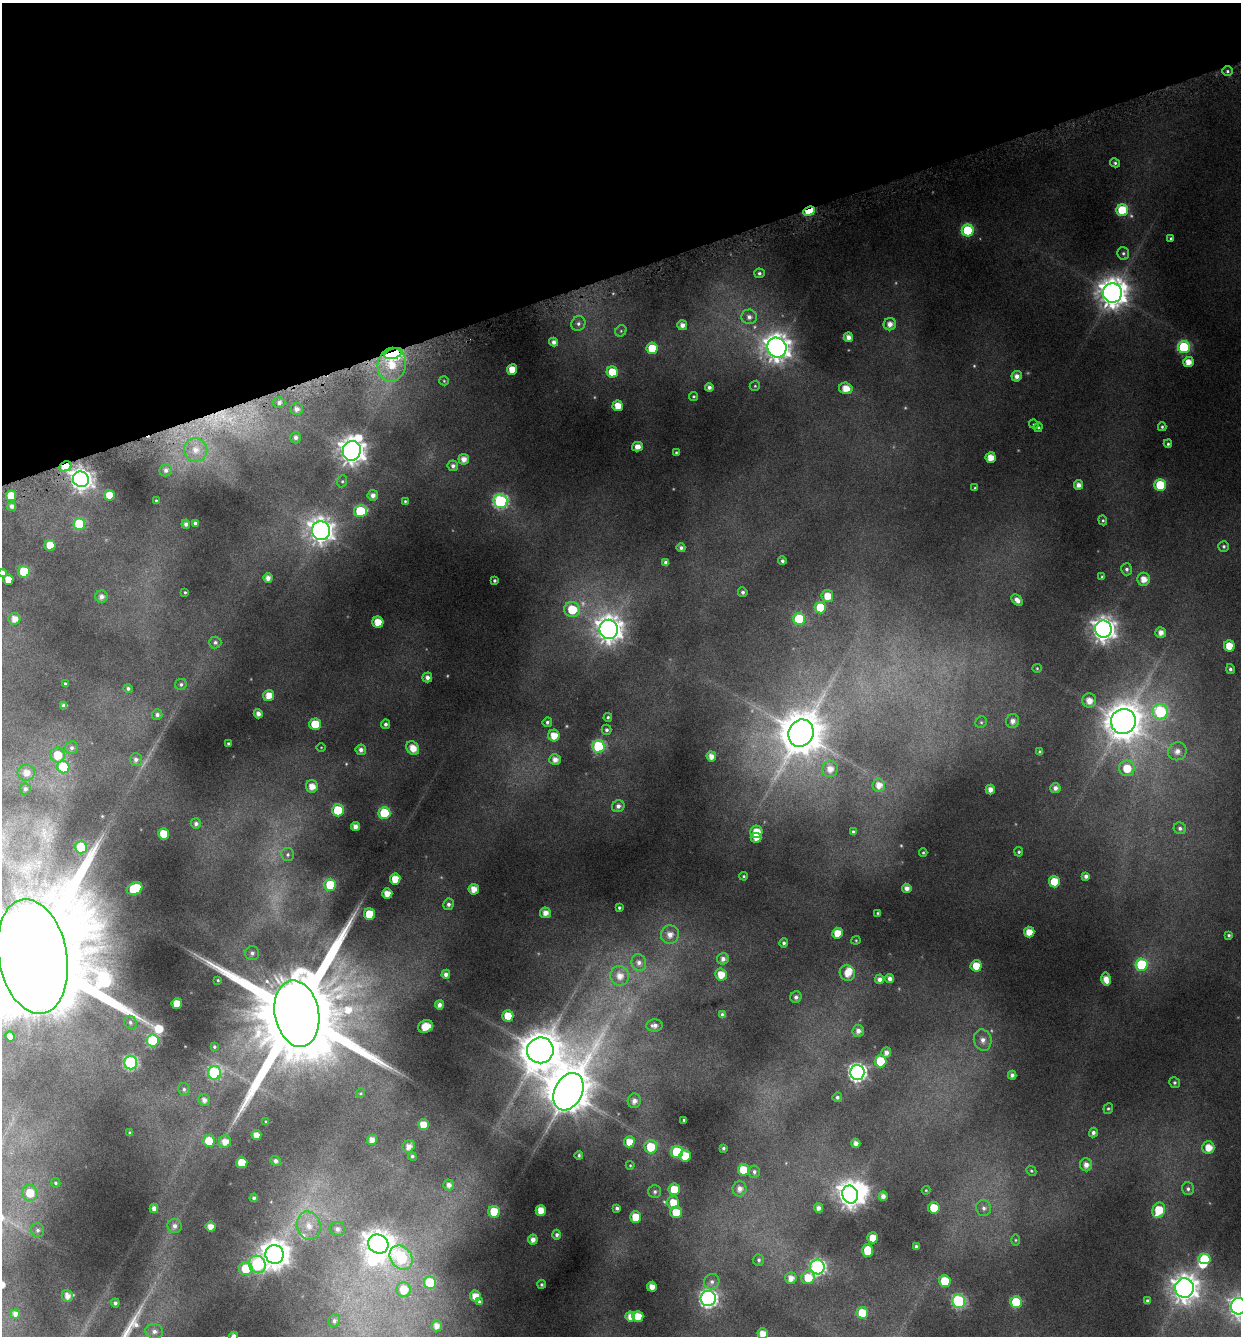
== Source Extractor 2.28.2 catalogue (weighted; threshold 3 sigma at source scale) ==
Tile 3 of 4 x 4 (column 3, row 1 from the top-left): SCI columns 2605-3843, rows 4004-5337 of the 5150 x 5376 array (HDU 1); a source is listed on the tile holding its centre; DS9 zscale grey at full resolution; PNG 1243 x 1338 px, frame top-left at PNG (2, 3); each listed source drawn as its Kron ellipse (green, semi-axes under 4 px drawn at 4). Shown black and unused: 20% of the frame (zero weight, under 4 of 8 exposures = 2% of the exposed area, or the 3 px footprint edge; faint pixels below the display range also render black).
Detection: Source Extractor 2.28.2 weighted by HDU 2 'WHT'; one run over the whole footprint, this tile lists its part. Background 0.0967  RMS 0.01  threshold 0.0408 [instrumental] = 3 sigma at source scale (4.09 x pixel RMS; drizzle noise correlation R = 1.36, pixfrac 0.8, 0.0396/0.0396 arcsec/px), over >= 5 px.
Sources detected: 320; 8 too faint to see at this stretch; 3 inside a brighter object's white glare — neither listed nor drawn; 2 inside a brighter listed object's ellipse — not listed separately; the other 307 listed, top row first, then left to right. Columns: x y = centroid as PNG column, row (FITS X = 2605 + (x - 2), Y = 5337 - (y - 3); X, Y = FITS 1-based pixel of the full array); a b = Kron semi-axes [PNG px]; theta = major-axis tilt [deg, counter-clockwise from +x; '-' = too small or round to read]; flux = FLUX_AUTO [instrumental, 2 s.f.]
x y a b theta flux
1227 71 5 5 - 1.9
1115 163 5 4 - 1.7
1122 210 6 6 - 51
809 211 6 4 22 54
968 230 6 6 - 60
1171 238 3 3 - 1.2
1123 253 6 6 - 2
759 273 5 4 - 2.1
1112 293 9 9 - 1400
749 317 8 7 - 4.4
578 323 7 7 - 3.3
890 324 6 6 - 6.7
682 325 5 5 - 6
621 331 6 5 - 1.5
848 337 5 4 - 6.3
554 342 4 4 - 4
1184 347 6 6 - 89
652 348 6 5 - 26
777 348 10 9 - 1100
394 354 9 5 19 170
1188 362 5 5 - 10
392 365 17 14 79 130
512 369 5 5 - 14
612 372 5 5 - 24
1017 376 5 5 - 5.5
444 381 5 4 - 0.97
755 386 5 4 - 1.2
709 387 4 4 - 3.4
846 388 7 5 -15 13
694 396 4 4 - 1.2
279 402 6 5 - 3.3
618 406 5 5 - 15
297 409 6 6 - 4.7
1034 424 5 4 - 1.1
1038 427 5 4 - 1.3
1162 427 4 3 - 1.4
296 438 6 5 - 3.4
1168 444 4 3 - 1.5
637 447 5 5 - 7
196 450 12 11 - 11
352 451 10 9 - 1000
676 452 4 4 - 1
991 457 5 5 - 12
464 459 5 5 - 7
65 466 7 4 24 15
453 466 5 5 - 3.4
166 470 6 6 - 3.5
81 479 8 7 - 570
342 481 6 5 - 1.5
1078 485 5 4 - 5.5
1160 485 6 6 - 42
975 488 3 3 - 1.1
109 495 5 5 - 13
373 495 5 5 - 5.1
11 496 5 5 - 17
156 500 3 3 - 0.68
405 501 4 4 - 1.1
500 501 7 7 - 160
12 506 4 4 - 3.6
360 511 7 6 - 52
1103 520 5 4 - 1.3
195 523 4 4 - 2.4
79 524 6 6 - 68
186 524 4 4 - 3.9
321 531 9 9 - 810
50 545 5 5 - 18
1224 546 5 5 - 2.1
681 548 4 4 - 2.7
782 561 4 4 - 2.4
666 562 4 4 - 2.7
1127 569 6 5 - 2.6
24 572 6 6 - 47
2 573 4 4 - 4.5
1102 577 4 4 - 1.3
268 578 5 4 - 5.5
8 579 5 5 - 11
1144 579 6 6 - 10
495 581 3 3 - 1.6
185 592 3 2 - 0.91
743 592 5 4 - 2.5
827 596 6 6 - 13
101 597 6 6 - 5
1017 600 6 4 -42 5.7
820 607 6 5 - 27
572 609 8 7 - 27
14 619 6 6 - 8
799 619 6 6 - 52
378 622 5 5 - 16
609 629 9 9 - 960
1103 629 8 8 - 760
1161 633 5 5 - 6.5
215 642 6 6 - 2.2
1229 646 5 5 - 16
1037 668 4 4 - 1
1230 669 5 4 - 2.3
427 677 5 5 - 4.5
65 684 4 4 - 1.3
181 684 6 5 - 2
128 688 5 4 - 2.2
269 696 6 5 - 11
1089 700 7 7 - 8.7
64 706 4 4 - 3.6
1160 712 7 7 - 95
258 714 5 4 - 4.6
157 715 5 5 - 3.1
608 717 4 4 - 1.4
1013 721 7 6 - 5.4
1123 721 13 12 - 2100
547 722 5 4 - 2.1
981 722 6 5 - 1.6
315 724 6 5 - 26
386 724 5 4 - 2.7
606 730 5 5 - 2.2
801 733 14 12 63 3000
554 735 6 5 - 12
228 743 3 3 - 1.1
321 747 5 3 - 0.71
599 747 6 6 - 96
72 748 6 6 - 2.7
413 748 7 6 - 12
361 750 5 5 - 4.3
1177 751 9 9 - 7.2
1040 752 4 3 - 1.9
58 755 7 7 - 18
711 756 5 4 - 7.4
136 759 6 6 - 3.3
555 759 6 5 - 6.4
63 767 6 6 - 47
1127 768 8 7 - 20
830 769 8 8 - 7.8
26 773 8 8 - 8.2
879 785 6 6 - 8
312 786 6 6 - 11
1055 788 5 5 - 4.3
25 789 5 5 - 2.7
990 790 5 4 - 6.8
618 806 6 6 - 3.9
338 810 6 6 - 50
384 813 6 6 - 56
196 824 5 5 - 3
355 826 4 4 - 6.4
1180 828 6 6 - 2.9
756 832 6 6 - 16
853 832 4 4 - 1.7
163 834 5 5 - 20
756 838 5 5 - 7.4
81 847 6 6 - 56
1019 852 5 4 - 1.6
923 853 4 3 - 1.1
288 854 6 6 - 2.3
744 876 4 3 - 1.1
1086 876 4 4 - 3.3
395 879 5 5 - 16
1054 882 5 5 - 24
330 885 6 6 - 26
907 888 4 4 - 6
135 889 8 6 25 56
474 889 5 5 - 10
387 893 5 5 - 9.9
449 904 6 5 - 3.1
619 908 3 3 - 1.6
545 913 5 5 - 8
877 913 4 3 - 1
370 914 6 5 - 30
1029 932 5 5 - 12
837 933 5 5 - 15
670 935 9 9 - 8.3
1229 935 3 3 - 1.4
856 940 4 4 - 0.93
784 943 5 4 - 2.4
252 953 7 7 - 2.8
33 956 58 34 -80 53000
723 959 6 5 - 4.7
639 963 8 7 - 4.6
1141 965 6 6 - 60
976 966 5 5 - 19
847 973 8 7 - 11
446 974 5 4 - 4
721 974 6 6 - 14
620 976 10 9 - 9.9
880 979 5 4 - 4.8
890 979 5 4 - 4.7
1106 979 6 5 - 9.4
218 980 3 2 - 0.83
796 997 6 5 - 3.2
177 1003 5 5 - 15
439 1005 4 4 - 5
297 1014 33 22 -79 28000
722 1015 4 4 - 2.5
508 1016 5 5 - 19
130 1022 7 6 - 2.6
654 1025 8 6 4 4.3
425 1026 8 6 31 17
858 1031 6 6 - 5.1
10 1036 5 5 - 8.6
153 1040 6 6 - 91
983 1040 11 8 -73 7.1
214 1047 4 4 - 1.2
540 1050 13 13 - 3000
886 1053 5 5 - 5.3
881 1061 6 6 - 41
131 1062 7 6 - 150
857 1072 7 7 - 350
214 1073 7 6 - 120
1012 1075 4 4 - 3.8
1175 1083 5 5 - 1.9
184 1089 6 5 - 2
568 1092 20 13 64 3400
361 1093 5 3 - 0.91
837 1097 5 4 - 2
204 1100 6 5 - 4.6
634 1101 7 6 - 5.6
1108 1108 5 5 - 1.4
684 1120 3 3 - 1.3
266 1122 4 3 - 0.87
423 1125 5 5 - 13
1093 1132 5 4 - 3.2
130 1133 3 2 - 0.92
256 1135 5 5 - 8.9
372 1140 5 5 - 7.4
209 1141 6 6 - 27
225 1142 6 6 - 8.1
629 1142 5 5 - 12
856 1143 4 4 - 5.5
409 1146 6 6 - 6.7
651 1147 6 6 - 25
1208 1147 6 6 - 13
723 1148 3 3 - 1.6
677 1152 6 6 - 53
579 1155 4 3 - 1.3
412 1156 4 4 - 1.6
685 1156 5 5 - 26
276 1161 5 5 - 3.1
242 1163 5 5 - 25
630 1165 4 4 - 0.88
1086 1165 6 6 - 6.4
743 1170 5 5 - 23
1031 1171 5 4 - 1.2
754 1172 6 5 - 2.4
56 1183 5 4 - 1.5
449 1185 5 5 - 4.4
674 1189 6 5 - 23
740 1189 7 7 - 5.6
1188 1189 6 6 - 2.6
926 1190 4 4 - 0.84
655 1192 6 6 - 2.2
30 1193 8 7 - 21
850 1194 9 7 -70 890
883 1196 4 4 - 5.3
254 1198 4 4 - 2.1
673 1202 6 6 - 18
154 1208 4 4 - 4.3
617 1208 4 3 - 2.4
818 1208 4 4 - 4.8
934 1208 5 5 - 25
984 1208 8 7 - 3.8
541 1210 5 5 - 12
1159 1210 8 6 68 26
494 1212 6 5 - 28
676 1212 6 5 - 23
636 1217 6 5 - 17
174 1226 7 7 - 4.1
309 1226 14 11 -75 15
211 1227 5 5 - 9.2
337 1229 8 7 - 4.5
38 1230 7 6 - 2.8
557 1235 5 4 - 2.4
873 1238 5 5 - 17
533 1240 5 5 - 6.1
1015 1240 6 4 90 1.3
378 1244 10 9 - 1100
916 1246 3 3 - 1.7
868 1250 6 5 - 23
275 1254 9 9 - 1300
401 1258 13 10 -50 76
1204 1259 6 5 - 27
759 1260 6 5 - 2
257 1264 9 8 - 89
817 1267 7 7 - 200
246 1269 7 6 - 29
791 1278 6 5 - 7.5
808 1278 7 6 - 19
945 1281 6 6 - 27
712 1282 8 7 - 3.5
430 1283 6 6 - 54
542 1284 4 4 - 1.6
652 1287 5 5 - 9.3
1184 1288 9 9 - 1000
404 1290 7 7 - 24
67 1296 6 5 - 5.9
475 1296 5 5 - 11
708 1298 7 7 - 320
959 1301 7 6 - 140
1147 1301 4 4 - 1.7
479 1302 4 4 - 1.8
1016 1302 6 6 - 45
115 1303 4 4 - 2.4
1239 1306 8 8 - 510
862 1313 6 6 - 27
15 1314 4 4 - 4.7
630 1316 5 5 - 8.5
638 1316 5 5 - 14
334 1321 7 5 66 2.5
437 1326 5 5 - 6.3
154 1331 9 7 -10 4.9
763 1334 5 5 - 12
234 1336 4 4 - 4.2
Overlapping masked pixels (flux is a lower limit): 3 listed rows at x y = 809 211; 394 354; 65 466
Isophote crosses this tile's border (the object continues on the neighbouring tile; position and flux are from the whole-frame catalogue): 5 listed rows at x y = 2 573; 33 956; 1239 1306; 763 1334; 234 1336